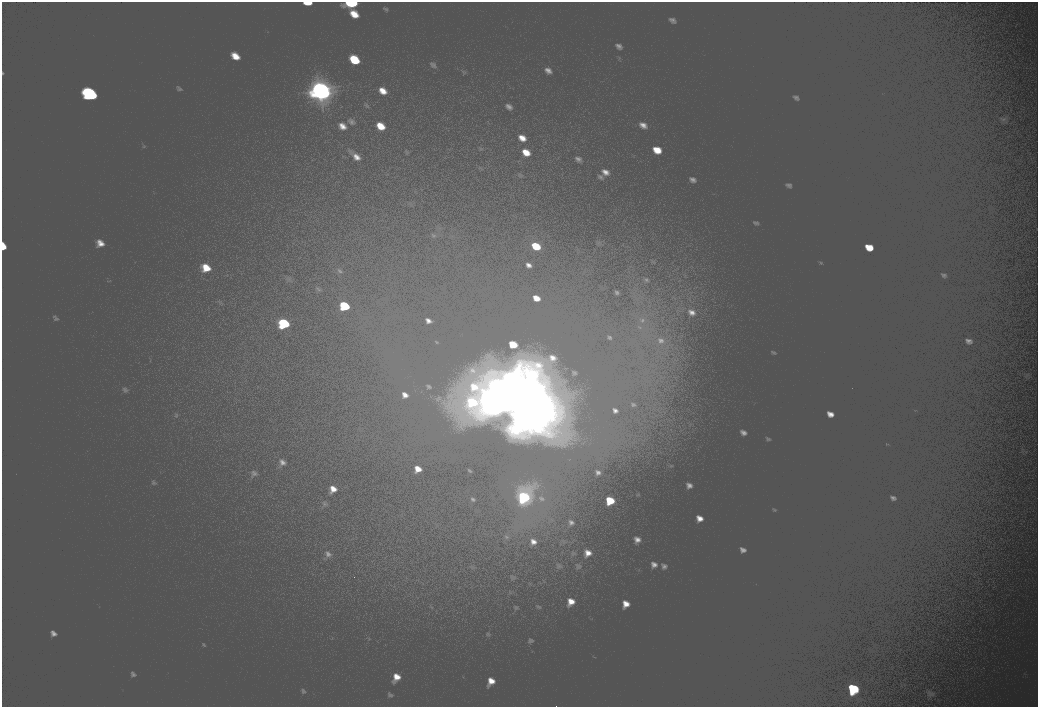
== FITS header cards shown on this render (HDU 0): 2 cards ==
NAXIS1  =                 2072
NAXIS2  =                 1410

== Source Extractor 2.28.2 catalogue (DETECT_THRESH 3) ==
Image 2072 x 1410 px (HDU 0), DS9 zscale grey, zoomed out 1/2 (1 PNG px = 2 x 2 image px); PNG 1040 x 709 px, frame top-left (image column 1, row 1410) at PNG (2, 2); no overlay
Background 100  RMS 30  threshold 90.5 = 3 sigma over >= 5 px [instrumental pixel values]
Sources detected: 14; all 14 listed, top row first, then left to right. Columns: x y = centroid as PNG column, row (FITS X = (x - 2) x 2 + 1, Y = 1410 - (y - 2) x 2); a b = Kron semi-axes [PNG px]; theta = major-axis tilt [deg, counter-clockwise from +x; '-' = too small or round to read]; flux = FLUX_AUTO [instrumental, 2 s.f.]
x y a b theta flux
351 3 13 5 0 25000
354 60 9 4 -42 18000
321 91 22 16 -31 140000
90 94 14 11 -38 60000
3 246 6 4 -85 8000
536 246 5 4 - 11000
344 306 10 7 -40 26000
284 323 11 8 -42 38000
496 393 19 16 -16 180000
486 397 13 11 -26 71000
523 400 34 26 31 470000
524 497 11 10 - 44000
610 500 6 4 -23 12000
853 688 11 8 -25 35000
At the frame edge (FLAGS 8, measured only in part): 2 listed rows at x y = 351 3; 3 246